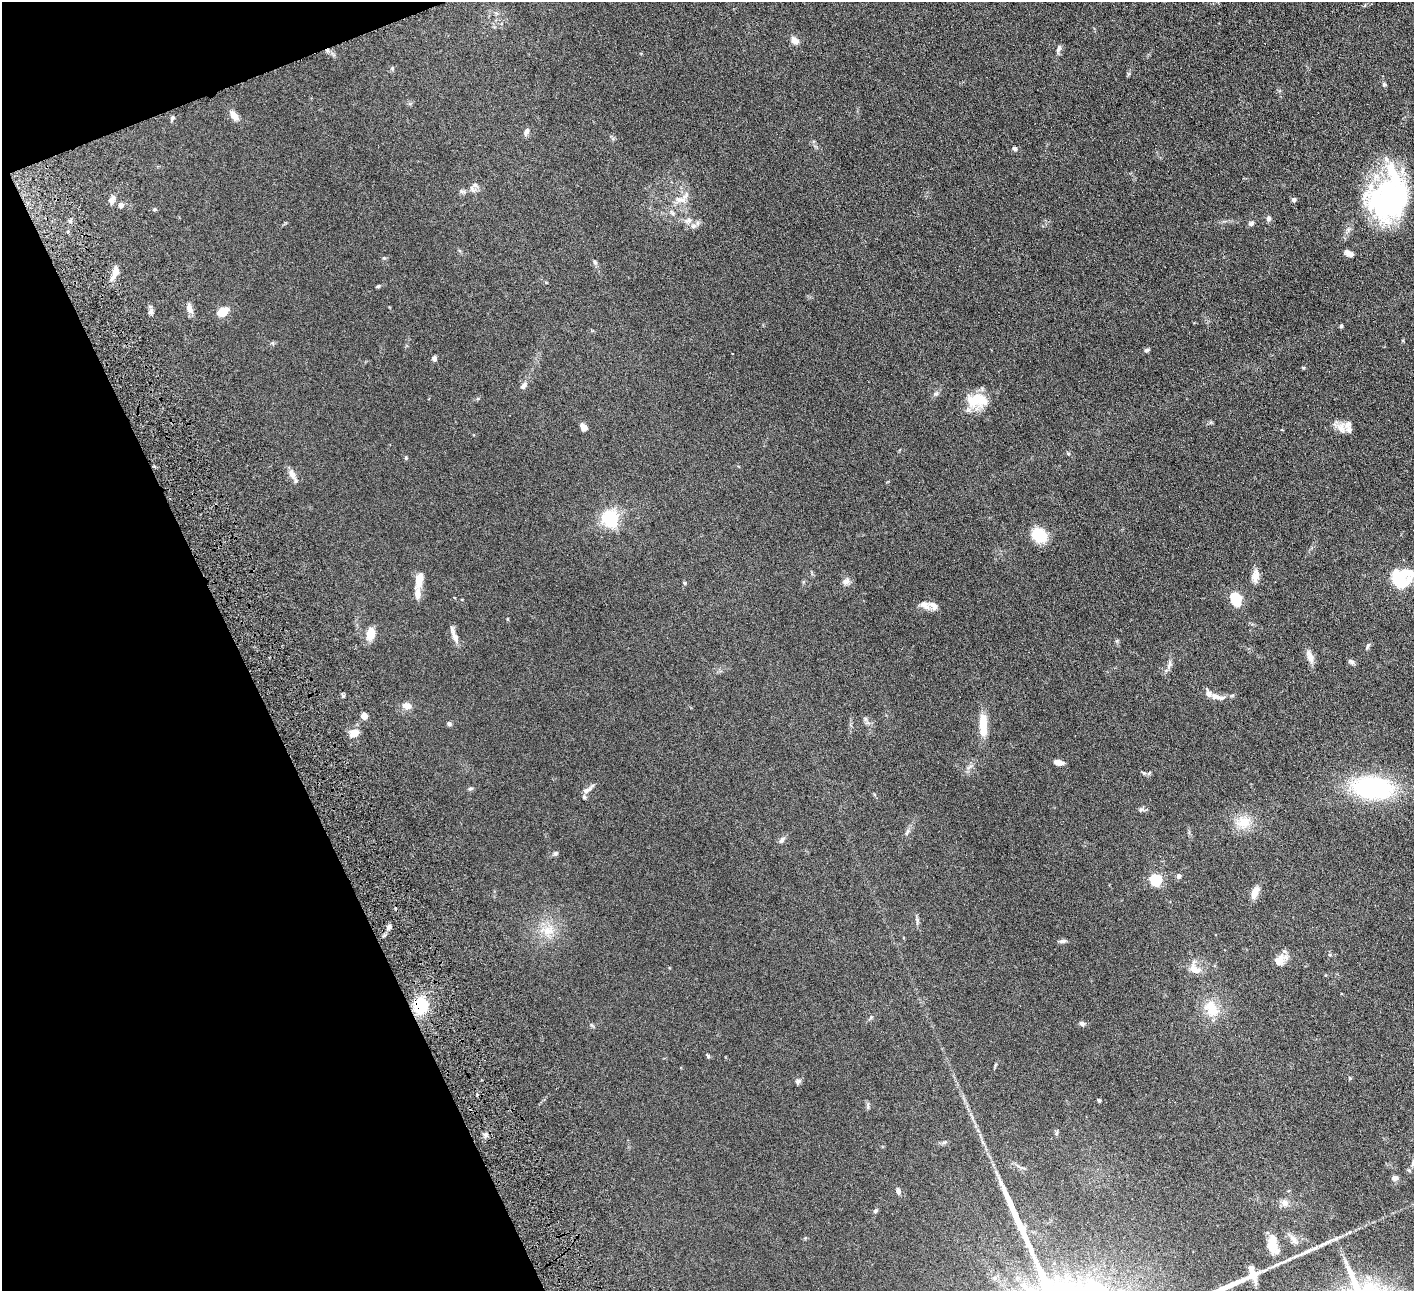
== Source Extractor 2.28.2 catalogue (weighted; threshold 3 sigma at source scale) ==
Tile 5 of 4 x 4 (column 1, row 2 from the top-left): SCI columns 57-1468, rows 2768-4056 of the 5760 x 5666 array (HDU 1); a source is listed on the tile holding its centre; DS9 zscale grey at full resolution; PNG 1416 x 1293 px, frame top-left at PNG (2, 2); no overlay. Shown black and unused: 19% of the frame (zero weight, under 4 of 8 exposures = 3% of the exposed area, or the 3 px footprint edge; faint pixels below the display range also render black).
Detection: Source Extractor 2.28.2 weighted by HDU 2 'WHT'; one run over the whole footprint, this tile lists its part. Background 0.0702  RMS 0.0061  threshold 0.0251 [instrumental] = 3 sigma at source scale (4.09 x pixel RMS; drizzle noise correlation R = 1.36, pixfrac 0.8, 0.05/0.05 arcsec/px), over >= 5 px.
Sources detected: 101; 5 inside a brighter object's white glare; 1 long thin detection or spike segment (spike, bleed or trail) — not listed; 6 inside a brighter listed object's ellipse — not listed separately; the other 89 listed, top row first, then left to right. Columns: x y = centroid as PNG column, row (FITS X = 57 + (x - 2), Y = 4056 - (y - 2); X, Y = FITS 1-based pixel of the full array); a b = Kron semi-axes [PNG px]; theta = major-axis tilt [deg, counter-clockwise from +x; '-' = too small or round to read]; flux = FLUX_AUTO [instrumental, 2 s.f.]
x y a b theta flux
795 41 9 7 -33 3.5
1059 48 10 5 68 1.6
392 68 5 5 - 0.7
1384 84 5 5 - 0.83
234 116 13 7 -51 3.7
172 118 7 5 50 0.84
527 131 9 6 75 1.8
1015 149 6 5 - 0.94
475 185 8 7 - 1.9
462 191 9 5 -22 1.1
1387 196 69 35 71 81
112 200 11 7 52 2.2
680 200 18 8 6 4.4
1294 200 5 5 - 1.3
121 205 6 6 - 1.7
154 209 5 4 - 0.71
672 213 9 5 -56 1.2
1269 218 7 6 - 1.4
688 220 12 6 12 2.2
1251 223 8 6 18 1.2
694 226 8 7 - 2
1348 253 10 6 -29 2.4
595 262 7 5 -72 1.1
114 273 19 7 69 4.5
378 286 5 4 - 0.62
190 308 13 6 -69 3.1
151 311 8 7 - 1.6
223 312 11 8 39 8.1
1341 326 4 3 - 0.9
1147 350 7 4 26 0.88
434 358 6 5 - 1.4
1303 368 4 4 - 0.58
523 385 10 6 57 1.8
976 400 26 14 4 15
583 427 7 6 - 3.5
1341 428 15 11 -66 4.2
406 458 5 4 - 0.65
292 474 13 7 -59 3.6
610 518 6 6 - 170
1039 535 15 12 -43 18
1256 575 15 9 87 4
419 580 19 8 78 7.3
846 581 11 7 44 2.2
684 583 5 3 - 0.59
1402 583 23 16 32 12
1238 602 15 12 -29 6.9
925 605 15 9 -36 3.2
370 633 11 7 76 8.2
454 636 23 5 -69 3.6
1368 646 10 4 59 0.96
1310 657 19 7 -71 3.6
1351 662 9 6 -31 1.2
1169 665 13 5 70 2
1217 697 23 7 -14 4.2
407 706 10 7 -12 3.6
364 716 6 6 - 3.3
449 724 5 5 - 1.3
983 725 27 9 -89 10
355 733 10 7 21 5.5
1058 762 8 4 -12 4.7
1149 773 7 4 45 0.73
470 788 7 4 8 0.77
1373 788 46 24 -6 60
587 790 12 6 25 2.2
1142 809 9 5 6 1.2
1244 822 19 16 13 9.3
907 832 10 4 64 1.3
782 840 8 6 52 1.7
555 853 6 6 - 1.1
1179 876 5 4 - 1.8
1156 880 5 5 - 56
1255 892 15 8 67 4.1
389 927 7 6 - 1.5
548 930 19 13 15 8.7
1063 941 9 5 9 1.3
1280 960 17 10 40 5.6
1195 969 18 10 -58 5.3
421 1006 18 15 85 18
1212 1009 24 17 -62 11
1082 1023 7 5 -26 1.5
708 1056 6 4 -60 0.67
1350 1078 5 4 - 0.63
798 1081 8 6 18 1.4
1099 1100 4 3 - 0.88
1395 1178 8 6 3 2.1
898 1191 7 6 - 1.7
1285 1203 10 9 - 2.6
875 1211 6 5 - 0.93
1273 1245 25 12 -81 10
Overlapping masked pixels (flux is a lower limit): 1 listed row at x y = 421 1006
Unlisted compact peaks at least as high as the median listed source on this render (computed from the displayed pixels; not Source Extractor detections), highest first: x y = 384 258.